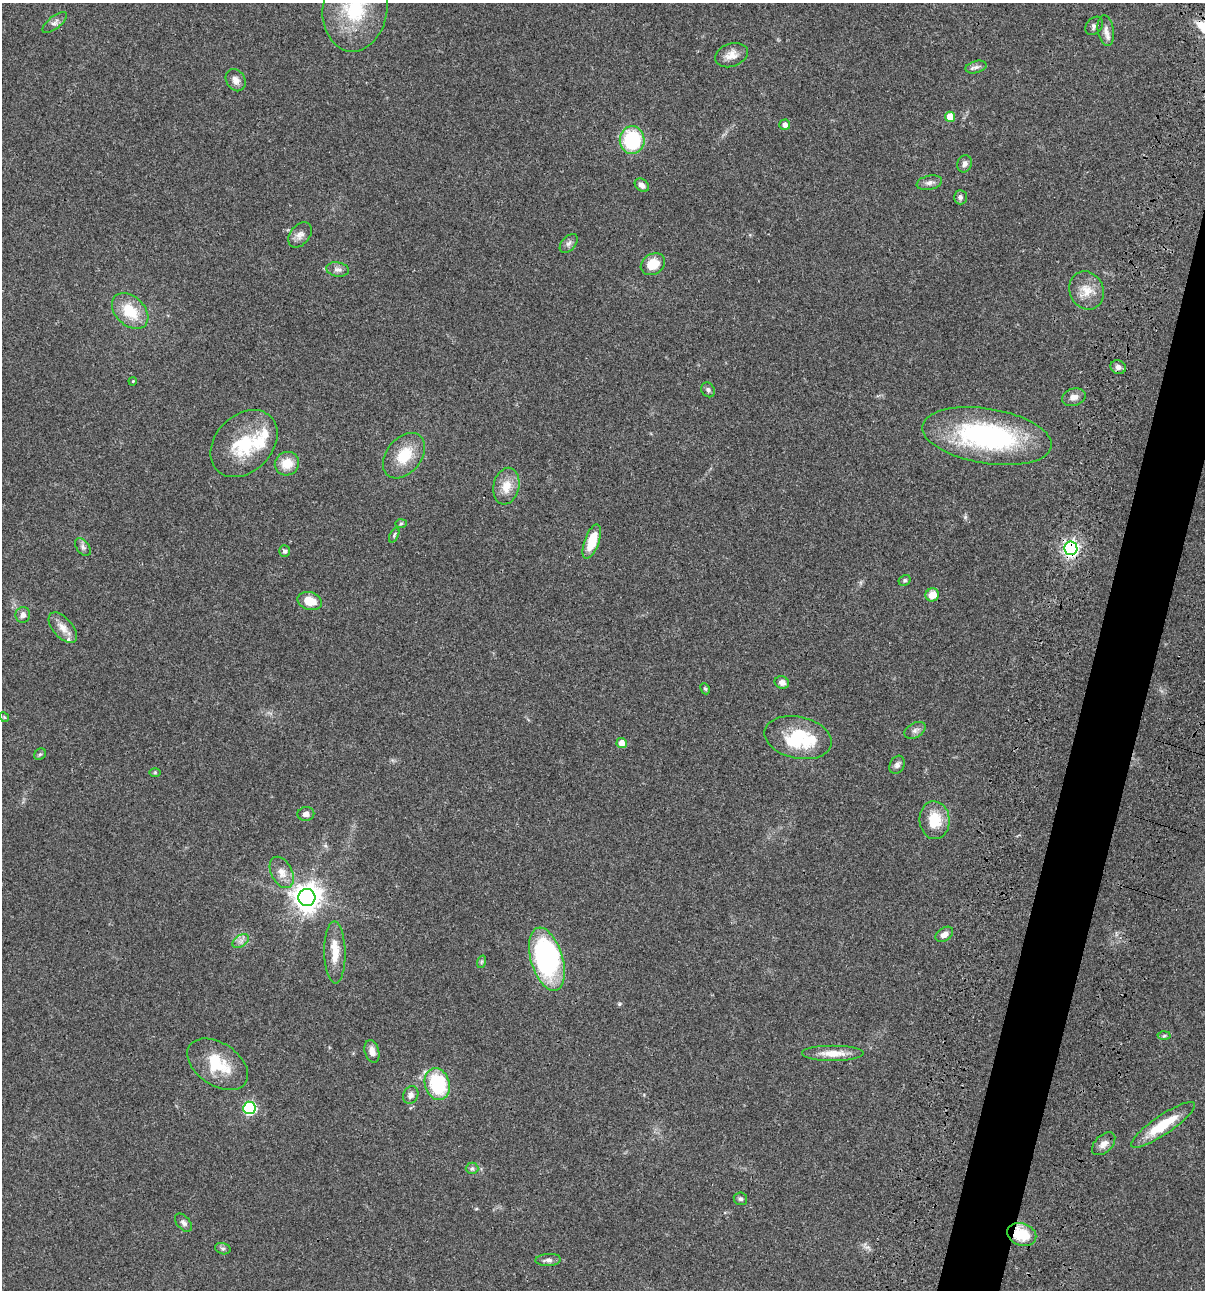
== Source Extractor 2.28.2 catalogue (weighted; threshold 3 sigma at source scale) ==
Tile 10 of 4 x 4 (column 2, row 3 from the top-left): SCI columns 1438-2640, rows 1408-2695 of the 5405 x 5389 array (HDU 1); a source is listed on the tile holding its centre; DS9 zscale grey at full resolution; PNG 1207 x 1292 px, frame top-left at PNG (2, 3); each listed source drawn as its Kron ellipse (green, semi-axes under 4 px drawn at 4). Shown black and unused: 4% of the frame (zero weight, under 3 of 4 exposures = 9% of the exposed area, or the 3 px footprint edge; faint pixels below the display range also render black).
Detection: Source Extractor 2.28.2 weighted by HDU 2 'WHT'; one run over the whole footprint, this tile lists its part. Background 0.0456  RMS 0.0054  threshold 0.0245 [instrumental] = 3 sigma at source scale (4.5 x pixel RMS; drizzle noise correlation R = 1.50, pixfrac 1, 0.05/0.05 arcsec/px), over >= 5 px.
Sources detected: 79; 1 inside a brighter object's white glare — neither listed nor drawn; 5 inside a brighter listed object's ellipse — not listed separately; the other 73 listed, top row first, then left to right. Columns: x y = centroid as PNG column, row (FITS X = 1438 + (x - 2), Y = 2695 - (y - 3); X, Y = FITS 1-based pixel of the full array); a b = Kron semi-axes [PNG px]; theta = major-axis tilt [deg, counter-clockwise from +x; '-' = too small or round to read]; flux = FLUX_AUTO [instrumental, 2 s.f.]
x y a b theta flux
355 8 43 32 82 39
55 23 15 6 38 2.2
1094 26 10 7 49 1.7
1106 31 15 8 -81 2.9
731 55 17 11 19 5.1
976 67 10 6 15 1.8
236 80 12 9 -58 3.4
950 117 5 5 - 9.4
785 125 5 5 - 3
632 140 14 12 -89 38
964 164 9 7 67 2.2
929 183 13 7 12 2.2
642 185 8 6 -40 2.5
960 197 7 6 - 1.5
300 235 14 9 50 3.3
569 243 11 6 48 1.8
653 264 13 10 33 9.8
338 269 11 7 -9 2.3
1086 290 19 17 -63 8.5
130 311 21 14 -43 16
1118 367 8 7 - 2.4
133 381 4 3 - 0.45
708 390 8 6 -53 1.5
1074 397 12 8 15 3.3
987 436 65 27 -9 94
244 443 38 28 45 28
404 456 25 17 51 15
287 464 12 11 - 8.8
506 486 18 13 78 8.2
401 523 6 4 2 0.67
394 535 8 4 65 0.84
592 541 18 7 70 13
83 547 10 6 -53 1.7
1071 548 7 6 - 170
284 551 6 5 - 1.3
905 580 6 5 - 0.86
932 595 7 6 - 6.7
310 601 12 8 -17 8.2
23 615 8 7 - 2.6
63 628 18 9 -49 5.2
782 682 7 6 - 2.8
705 689 6 4 -64 0.73
4 717 5 4 - 0.55
915 730 11 7 29 2
798 738 34 21 -12 31
622 743 5 5 - 5
40 754 6 5 - 0.83
897 765 9 7 61 2
155 773 6 4 0 0.64
306 814 8 7 - 2.4
935 820 19 15 -86 14
282 872 17 10 -63 5.1
307 897 8 8 - 610
944 934 9 6 34 3.3
241 941 9 6 34 2.1
335 952 31 10 -89 9.7
547 959 33 16 -73 100
481 962 6 4 71 0.7
1164 1036 6 4 2 0.87
372 1051 11 7 -73 3.6
833 1053 31 8 0 8.3
218 1064 34 21 -34 21
437 1084 16 12 -75 38
411 1095 9 7 63 2.7
249 1108 6 6 - 58
1163 1125 38 9 34 18
1104 1144 14 8 44 3.4
472 1168 6 5 - 1.1
740 1199 7 6 - 1.1
183 1223 10 6 -48 1.8
1022 1234 15 11 -20 15
223 1249 8 5 -17 1.1
548 1260 13 6 3 2.1
Overlapping masked pixels (flux is a lower limit): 3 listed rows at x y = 1071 548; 547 959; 1022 1234
Isophote crosses this tile's border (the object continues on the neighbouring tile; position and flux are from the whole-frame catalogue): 1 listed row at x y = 355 8